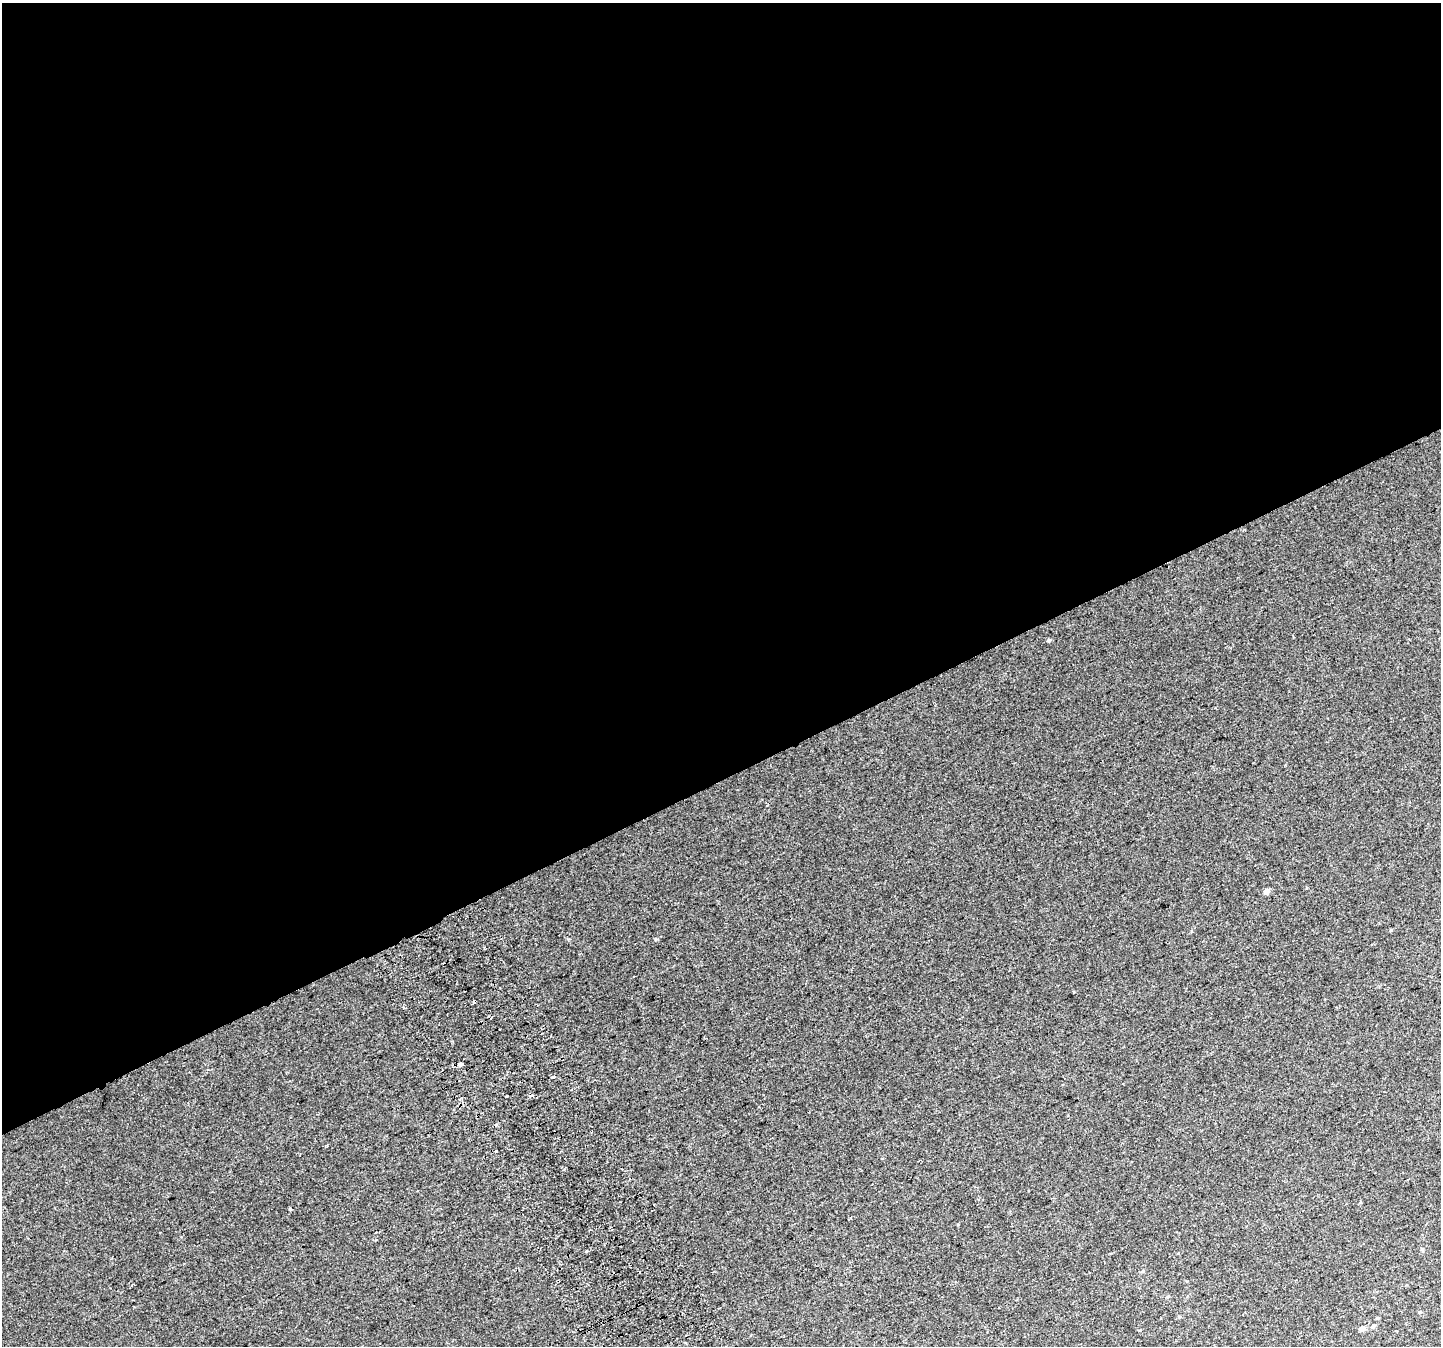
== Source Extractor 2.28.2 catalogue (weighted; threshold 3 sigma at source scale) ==
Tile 2 of 4 x 4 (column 2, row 1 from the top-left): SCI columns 1481-2919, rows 4211-5554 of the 5835 x 5676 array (HDU 1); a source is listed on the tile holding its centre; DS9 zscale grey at full resolution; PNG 1443 x 1348 px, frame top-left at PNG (2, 3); no overlay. Shown black and unused: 58% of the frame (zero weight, under 2 of 3 exposures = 2% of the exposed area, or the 3 px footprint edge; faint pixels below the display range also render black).
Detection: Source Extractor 2.28.2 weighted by HDU 2 'WHT'; one run over the whole footprint, this tile lists its part. Background 0.012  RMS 0.0062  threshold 0.0279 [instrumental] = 3 sigma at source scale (4.5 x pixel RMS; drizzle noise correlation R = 1.50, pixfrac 1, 0.0396/0.0396 arcsec/px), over >= 5 px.
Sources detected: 19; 5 cosmic-ray / hot-pixel residue — not listed; the other 14 listed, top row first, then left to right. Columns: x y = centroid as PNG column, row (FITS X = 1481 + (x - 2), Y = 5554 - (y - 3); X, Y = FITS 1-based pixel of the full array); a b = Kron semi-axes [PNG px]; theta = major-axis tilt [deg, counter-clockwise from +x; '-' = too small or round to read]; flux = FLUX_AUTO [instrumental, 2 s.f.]
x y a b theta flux
1048 641 4 4 - 1.2
1266 891 5 4 - 4.1
1391 930 4 3 - 0.57
656 939 5 3 - 0.53
1074 991 3 3 - 1.1
404 1008 4 3 - 0.73
461 1065 5 3 - 11
553 1077 3 3 - 4.9
495 1151 3 3 - 1.4
290 1209 4 3 - 2.1
586 1251 3 2 - 2.3
1143 1271 5 3 - 0.6
1373 1326 6 5 - 1.3
1362 1328 5 5 - 3.8
Unlisted compact peaks at least as high as the median listed source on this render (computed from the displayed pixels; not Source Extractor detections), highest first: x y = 568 939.